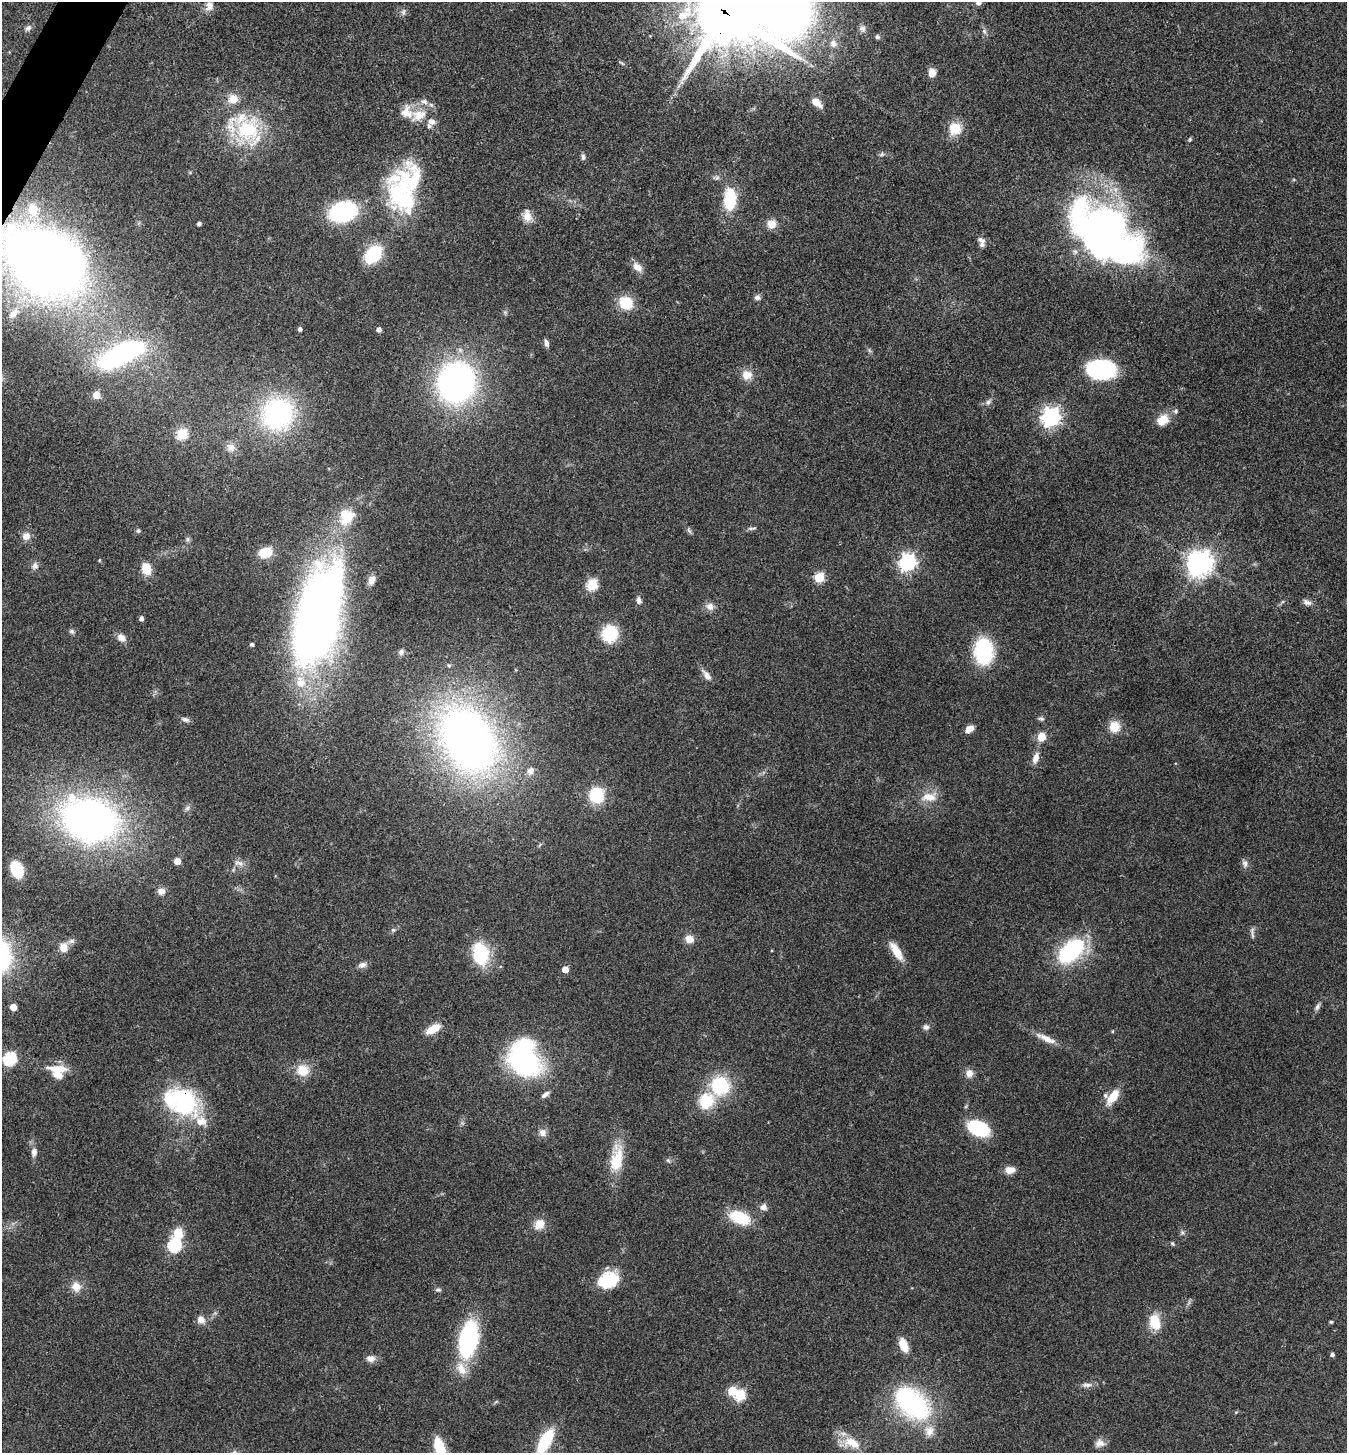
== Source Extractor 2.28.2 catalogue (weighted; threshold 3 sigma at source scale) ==
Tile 11 of 4 x 4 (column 3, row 3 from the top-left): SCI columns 2841-4185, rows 1458-2908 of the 5820 x 5813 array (HDU 1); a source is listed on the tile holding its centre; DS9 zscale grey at full resolution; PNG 1349 x 1455 px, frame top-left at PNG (2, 2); no overlay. Shown black and unused: <1% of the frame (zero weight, under 3 of 4 exposures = <1% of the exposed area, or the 3 px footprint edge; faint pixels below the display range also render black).
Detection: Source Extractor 2.28.2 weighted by HDU 2 'WHT'; one run over the whole footprint, this tile lists its part. Background 0.0707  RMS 0.0055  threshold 0.0246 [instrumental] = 3 sigma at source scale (4.5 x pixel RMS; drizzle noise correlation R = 1.50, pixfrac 1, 0.05/0.05 arcsec/px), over >= 5 px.
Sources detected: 174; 4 inside a brighter object's white glare — not listed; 16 inside a brighter listed object's ellipse — not listed separately; the other 154 listed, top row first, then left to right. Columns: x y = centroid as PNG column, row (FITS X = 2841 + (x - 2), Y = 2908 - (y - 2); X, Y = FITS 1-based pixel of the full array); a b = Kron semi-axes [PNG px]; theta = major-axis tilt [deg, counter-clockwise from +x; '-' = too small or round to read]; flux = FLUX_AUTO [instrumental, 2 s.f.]
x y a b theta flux
978 2 5 5 - 2.7
209 5 12 9 87 3.8
724 11 25 22 -33 4300
788 11 56 44 -70 400
403 12 10 6 90 1.6
683 15 24 12 37 15
28 28 9 7 37 1.6
862 29 9 9 - 2.2
984 31 9 4 -55 1.4
877 37 6 6 - 1.2
833 44 10 10 - 3.8
622 63 9 3 -33 0.85
932 72 9 8 - 4.8
233 99 12 11 - 6.8
424 101 11 8 -20 2.9
816 102 11 6 -41 6.7
407 112 19 16 -56 8.4
955 129 13 12 - 13
247 130 31 28 56 42
1190 139 5 4 - 0.7
882 154 6 5 - 1.1
583 157 9 5 84 1.3
401 188 79 36 68 72
730 199 21 12 89 24
33 210 20 14 -79 13
343 212 22 15 15 66
527 216 17 10 -78 5.9
199 224 4 3 - 1.6
771 224 11 11 - 5.2
1106 230 59 34 -29 310
982 242 13 7 -80 3
38 259 62 38 -48 620
637 267 14 9 -41 4.6
757 297 8 7 - 1.9
626 303 14 13 - 15
13 314 17 9 45 5.8
300 329 4 4 - 1.7
379 329 4 4 - 2.6
546 343 9 5 -75 2.1
869 350 7 4 -71 0.92
120 355 35 14 27 130
1101 369 21 13 -1 92
747 375 13 12 - 6.3
456 383 31 27 73 210
96 395 5 5 - 12
988 402 9 6 50 1.9
1176 411 7 6 - 1.2
277 414 28 26 52 100
1051 417 7 7 - 260
1162 420 13 10 31 9.7
182 434 6 5 - 39
231 447 13 10 -41 4
751 528 12 4 3 1.3
689 530 10 4 -56 1.2
138 531 6 5 - 1
26 536 9 9 - 4.2
188 539 6 6 - 1.2
265 552 11 8 14 15
99 560 4 4 - 0.55
907 562 7 6 - 180
1199 563 9 8 - 500
35 566 9 8 - 2.3
146 569 11 8 -71 11
819 578 5 5 - 34
372 580 10 8 71 3.8
592 585 6 5 - 44
639 600 10 7 -76 2.2
1307 602 13 6 -23 2.4
710 606 11 10 - 3.4
317 615 118 46 74 340
141 619 4 4 - 2.1
72 631 7 5 -37 1.2
610 634 16 15 - 22
121 638 11 8 -44 3.9
252 644 4 3 - 1.1
983 651 23 16 -88 47
401 652 7 7 - 1.8
707 675 14 7 -55 3.8
1041 718 7 6 - 1.3
185 719 12 6 -18 1.9
1114 727 13 12 - 8.1
969 729 9 6 36 4.7
1041 737 5 5 - 17
468 740 63 45 -59 370
1036 758 13 7 74 4.3
530 771 10 9 - 3.5
596 795 12 11 - 28
929 797 23 12 7 8.3
187 808 7 6 - 1.5
89 820 43 32 -19 300
177 861 5 5 - 6.9
239 863 15 7 -13 3.1
1245 864 11 8 -79 2.3
17 869 14 10 -69 20
161 891 9 8 - 3
393 930 6 5 - 0.99
1252 933 19 4 -85 1.7
689 939 10 9 - 5
71 941 9 6 10 1.8
64 948 12 9 -87 5.5
896 951 22 8 -59 10
1071 951 22 13 42 71
481 955 23 20 87 26
362 965 11 7 19 2.6
565 969 5 5 - 6.6
13 1007 5 5 - 7.8
1317 1007 12 5 63 1.8
926 1027 8 7 - 2
433 1029 16 8 29 9.4
1112 1031 4 4 - 0.58
1046 1038 31 7 -25 6.6
10 1059 6 6 - 78
525 1063 34 24 -16 77
58 1069 26 8 -3 10
303 1071 16 14 -8 10
969 1073 10 10 - 3.9
720 1086 18 18 - 33
545 1094 11 5 39 2.3
1113 1097 19 9 54 11
185 1100 35 26 -51 60
706 1101 18 16 58 19
978 1128 15 10 -23 52
542 1133 11 10 - 3.2
34 1152 11 7 86 2.8
617 1159 37 15 81 18
668 1160 6 5 - 1
1010 1170 10 7 8 5.7
763 1207 8 8 - 2.9
740 1218 21 12 -21 22
539 1224 11 9 42 7.6
1182 1232 6 5 - 1.2
1173 1243 6 4 -55 0.8
174 1245 6 6 - 82
609 1280 21 15 26 25
76 1287 13 12 - 5.6
438 1290 8 6 -7 1.3
201 1319 10 9 - 3.8
1155 1322 16 11 -76 14
1331 1322 4 4 - 0.71
468 1339 29 14 77 86
903 1345 15 8 -67 8.9
1332 1354 4 4 - 1.5
370 1358 11 9 -1 3.5
461 1369 20 12 -64 8.1
1087 1385 15 6 2 2.6
732 1391 5 5 - 20
740 1395 6 5 - 40
496 1402 6 4 20 0.73
912 1404 36 23 -41 89
1236 1412 6 3 18 0.57
545 1441 22 9 61 33
851 1443 24 13 -21 12
1100 1443 13 10 11 3.6
439 1448 17 8 -73 25
Overlapping masked pixels (flux is a lower limit): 3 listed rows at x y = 724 11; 38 259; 185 1100
Isophote crosses this tile's border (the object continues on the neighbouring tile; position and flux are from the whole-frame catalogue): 7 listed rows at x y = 978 2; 724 11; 788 11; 683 15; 38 259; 545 1441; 439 1448